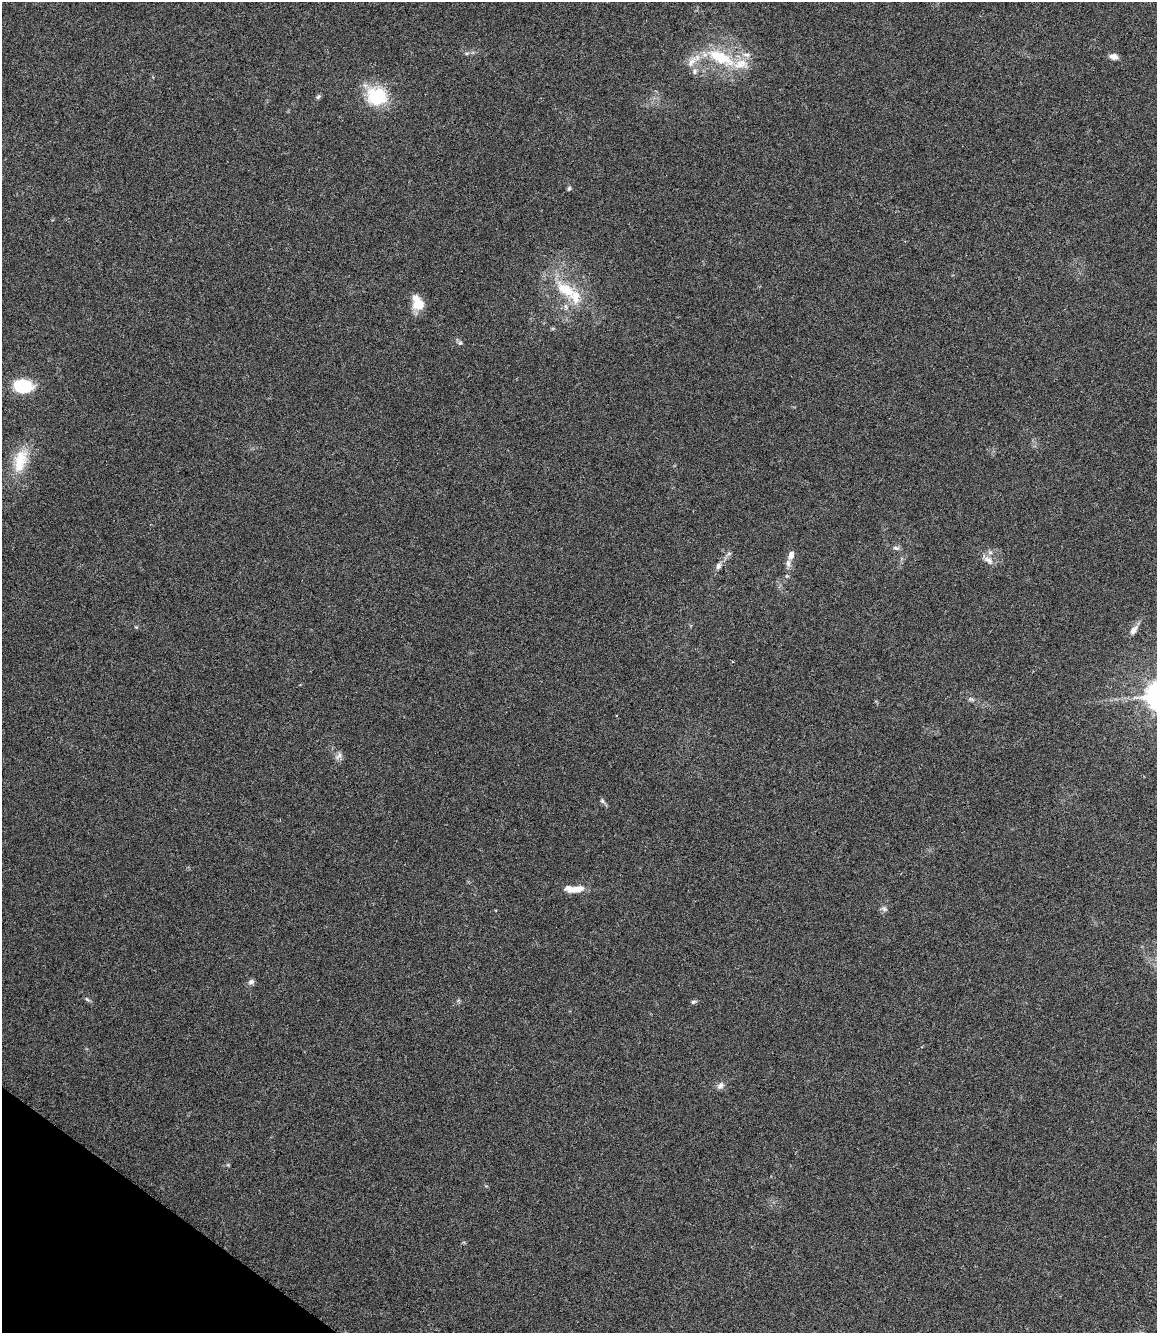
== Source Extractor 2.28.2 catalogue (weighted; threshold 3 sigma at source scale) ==
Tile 6 of 4 x 3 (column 2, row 2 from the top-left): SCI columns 1162-2316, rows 1561-2891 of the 4633 x 4420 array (HDU 1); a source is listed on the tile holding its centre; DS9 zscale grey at full resolution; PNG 1159 x 1335 px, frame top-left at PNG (2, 2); no overlay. Shown black and unused: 3% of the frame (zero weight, under 3 of 6 exposures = <1% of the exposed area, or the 3 px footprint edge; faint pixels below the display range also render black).
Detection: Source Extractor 2.28.2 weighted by HDU 2 'WHT'; one run over the whole footprint, this tile lists its part. Background 0.0673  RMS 0.0061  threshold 0.025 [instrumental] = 3 sigma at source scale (4.09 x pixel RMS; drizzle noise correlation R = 1.36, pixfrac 0.8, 0.0396/0.0396 arcsec/px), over >= 5 px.
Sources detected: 33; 5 inside a brighter listed object's ellipse — not listed separately; the other 28 listed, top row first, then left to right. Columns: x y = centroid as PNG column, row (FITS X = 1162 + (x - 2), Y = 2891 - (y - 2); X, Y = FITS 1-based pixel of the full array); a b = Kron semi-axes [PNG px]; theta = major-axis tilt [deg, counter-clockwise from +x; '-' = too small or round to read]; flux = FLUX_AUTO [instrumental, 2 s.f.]
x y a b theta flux
467 53 6 4 18 0.89
746 55 13 6 -9 3.1
1113 56 9 6 -10 3.2
720 57 36 14 -25 27
692 62 23 9 47 6.9
318 96 8 5 47 1
376 96 25 22 -18 28
569 188 6 5 - 1
566 289 35 17 -34 23
418 304 14 13 - 9.9
460 343 6 6 - 1.1
23 386 18 13 -1 26
20 460 37 18 74 19
896 548 10 5 -16 1.6
791 555 11 7 75 3.5
988 560 16 8 -41 4.2
718 566 8 7 - 1.9
136 627 4 4 - 0.58
1134 630 13 7 54 3.6
971 699 10 5 -15 1.5
339 756 13 7 43 2.3
602 801 8 5 -51 1.3
575 889 23 7 1 9.2
884 909 10 6 -37 1.5
251 982 8 7 - 1.9
87 999 7 4 -44 1
693 1002 7 5 16 1.2
720 1085 11 8 48 2.5